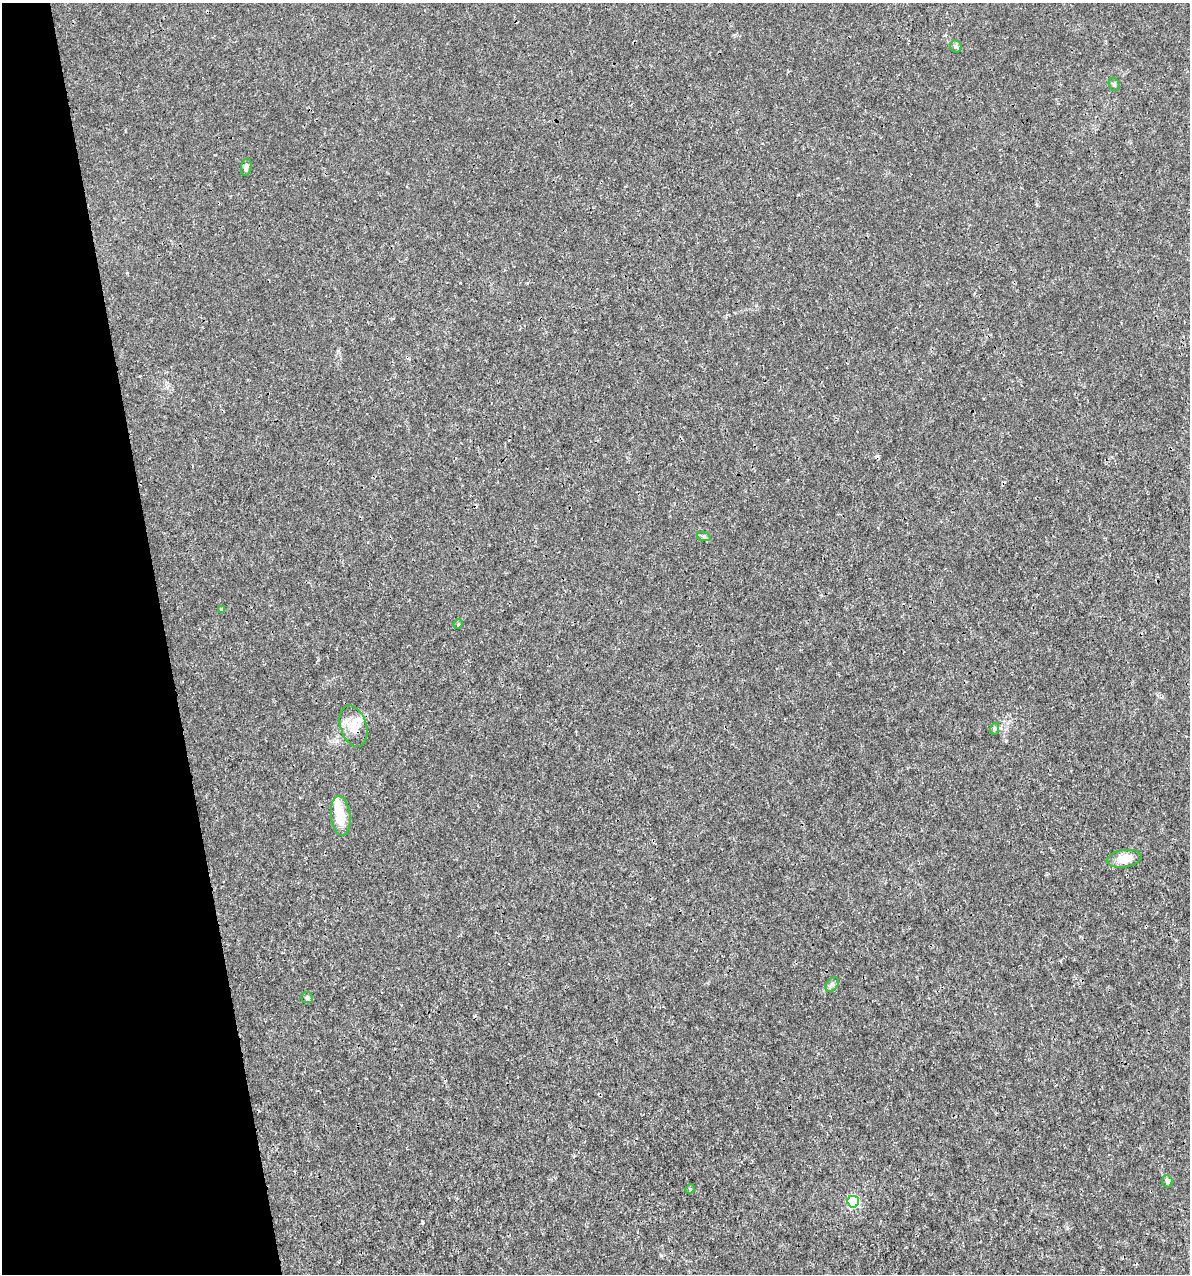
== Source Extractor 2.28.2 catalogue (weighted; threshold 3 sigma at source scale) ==
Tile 5 of 4 x 4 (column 1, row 2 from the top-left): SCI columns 92-1279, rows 2547-3818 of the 4886 x 5091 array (HDU 1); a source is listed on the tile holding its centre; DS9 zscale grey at full resolution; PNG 1192 x 1276 px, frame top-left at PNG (2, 3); each listed source drawn as its Kron ellipse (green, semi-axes under 4 px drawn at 4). Shown black and unused: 14% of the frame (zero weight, under 3 of 4 exposures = <1% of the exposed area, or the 3 px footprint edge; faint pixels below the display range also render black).
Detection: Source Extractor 2.28.2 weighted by HDU 2 'WHT'; one run over the whole footprint, this tile lists its part. Background 3.56e-04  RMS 8.5e-04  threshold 0.00384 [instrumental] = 3 sigma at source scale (4.5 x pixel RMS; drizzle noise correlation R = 1.50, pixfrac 1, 0.0396/0.0396 arcsec/px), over >= 5 px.
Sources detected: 19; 2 cosmic-ray / hot-pixel residue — neither listed nor drawn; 2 inside a brighter listed object's ellipse — not listed separately; the other 15 listed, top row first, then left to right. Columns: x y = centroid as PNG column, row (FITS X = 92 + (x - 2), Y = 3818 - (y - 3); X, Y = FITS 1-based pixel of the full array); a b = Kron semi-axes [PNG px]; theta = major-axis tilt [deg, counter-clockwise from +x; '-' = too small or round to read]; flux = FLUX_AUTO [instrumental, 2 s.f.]
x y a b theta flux
956 46 6 5 - 0.18
1114 84 7 5 -75 0.16
246 167 9 5 80 0.29
704 537 7 4 -19 0.17
222 609 4 3 - 0.14
458 624 5 4 - 0.14
354 726 21 13 -73 1.3
994 729 6 4 71 0.12
341 816 20 9 -84 1.9
1124 859 17 8 9 1.4
832 984 8 5 54 0.22
307 998 6 5 - 0.2
1167 1181 6 5 - 0.3
690 1189 5 4 - 0.11
853 1202 6 5 - 8.5